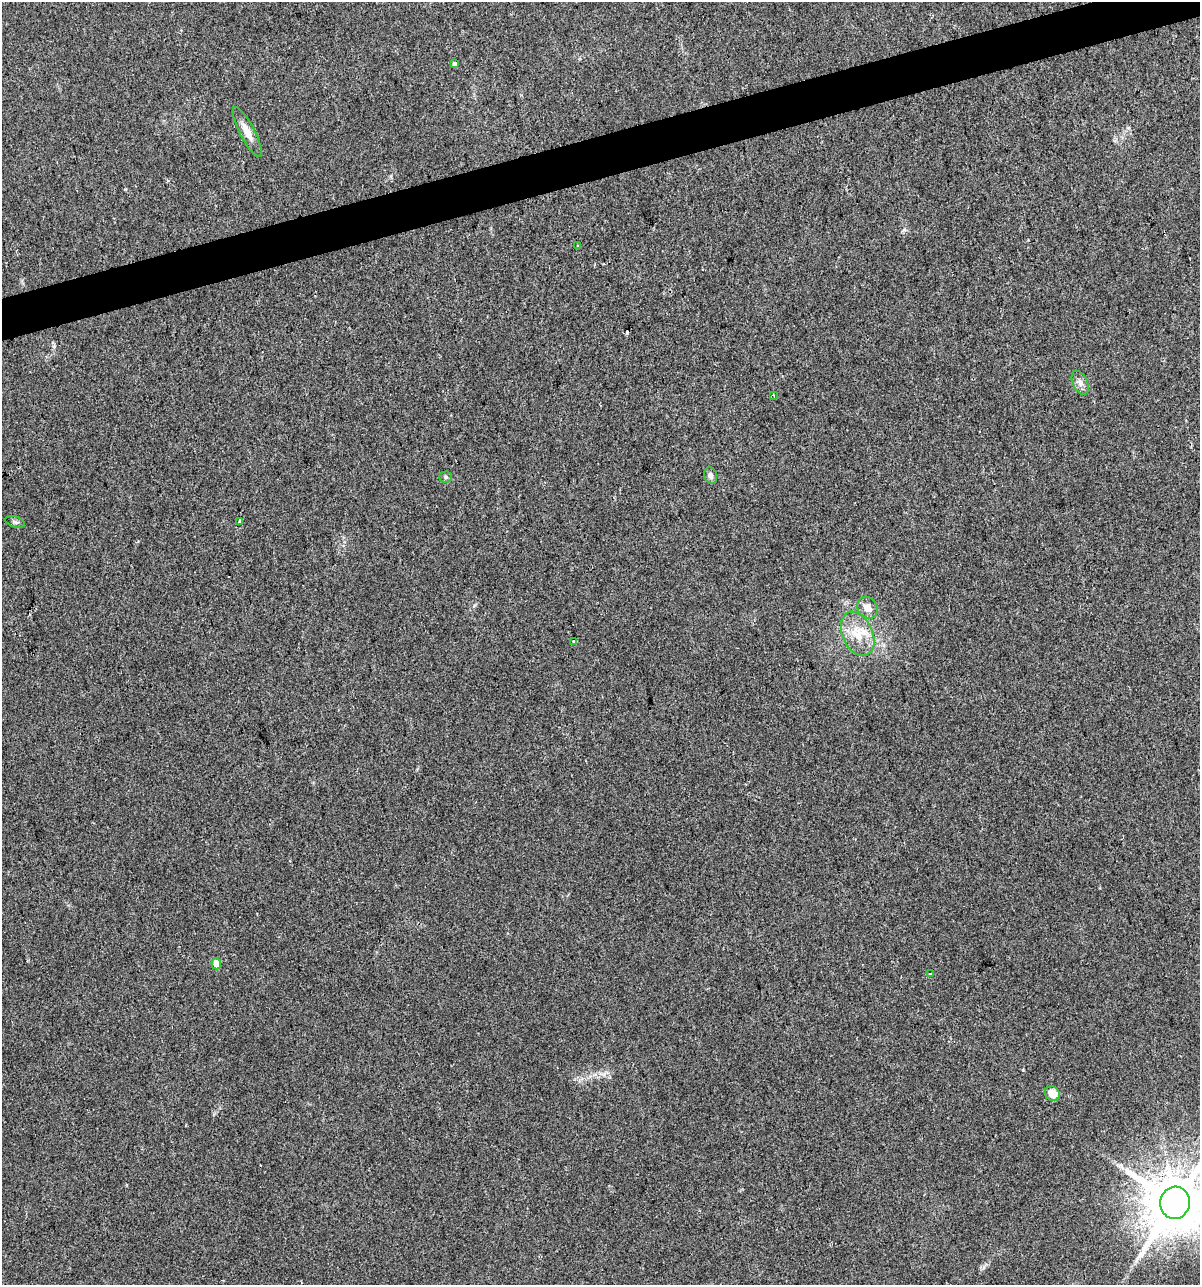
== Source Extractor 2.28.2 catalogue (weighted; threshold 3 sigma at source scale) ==
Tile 10 of 4 x 4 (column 2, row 3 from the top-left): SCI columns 1293-2490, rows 1284-2566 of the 4930 x 5133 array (HDU 1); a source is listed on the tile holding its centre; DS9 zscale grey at full resolution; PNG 1202 x 1287 px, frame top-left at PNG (2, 2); each listed source drawn as its Kron ellipse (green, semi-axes under 4 px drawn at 4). Shown black and unused: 3% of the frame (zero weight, under 2 of 3 exposures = <1% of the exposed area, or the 3 px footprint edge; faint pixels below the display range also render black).
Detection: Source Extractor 2.28.2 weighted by HDU 2 'WHT'; one run over the whole footprint, this tile lists its part. Background 0.0328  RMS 0.0063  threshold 0.0282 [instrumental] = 3 sigma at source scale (4.5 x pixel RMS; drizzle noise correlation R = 1.50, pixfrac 1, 0.0396/0.0396 arcsec/px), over >= 5 px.
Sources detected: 17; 1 cosmic-ray / hot-pixel residue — neither listed nor drawn; the other 16 listed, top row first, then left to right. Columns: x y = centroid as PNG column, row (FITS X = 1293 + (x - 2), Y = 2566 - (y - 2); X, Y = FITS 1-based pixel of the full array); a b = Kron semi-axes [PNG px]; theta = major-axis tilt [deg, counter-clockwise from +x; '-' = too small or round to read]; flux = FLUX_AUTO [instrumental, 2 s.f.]
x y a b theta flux
454 63 4 3 - 4
247 132 28 7 -62 7.1
577 245 3 2 - 0.84
1080 383 13 7 -65 3.2
773 395 4 3 - 0.73
711 476 8 6 -74 2.7
445 477 6 5 - 1.2
240 521 4 3 - 2.6
15 522 10 5 -18 1.4
867 608 11 9 -54 5
858 634 23 15 -65 15
574 641 3 3 - 3.1
216 964 5 5 - 6.5
930 974 3 3 - 1.9
1053 1094 8 7 - 8.2
1175 1203 16 14 76 4500
Isophote crosses this tile's border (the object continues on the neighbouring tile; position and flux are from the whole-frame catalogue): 1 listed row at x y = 1175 1203